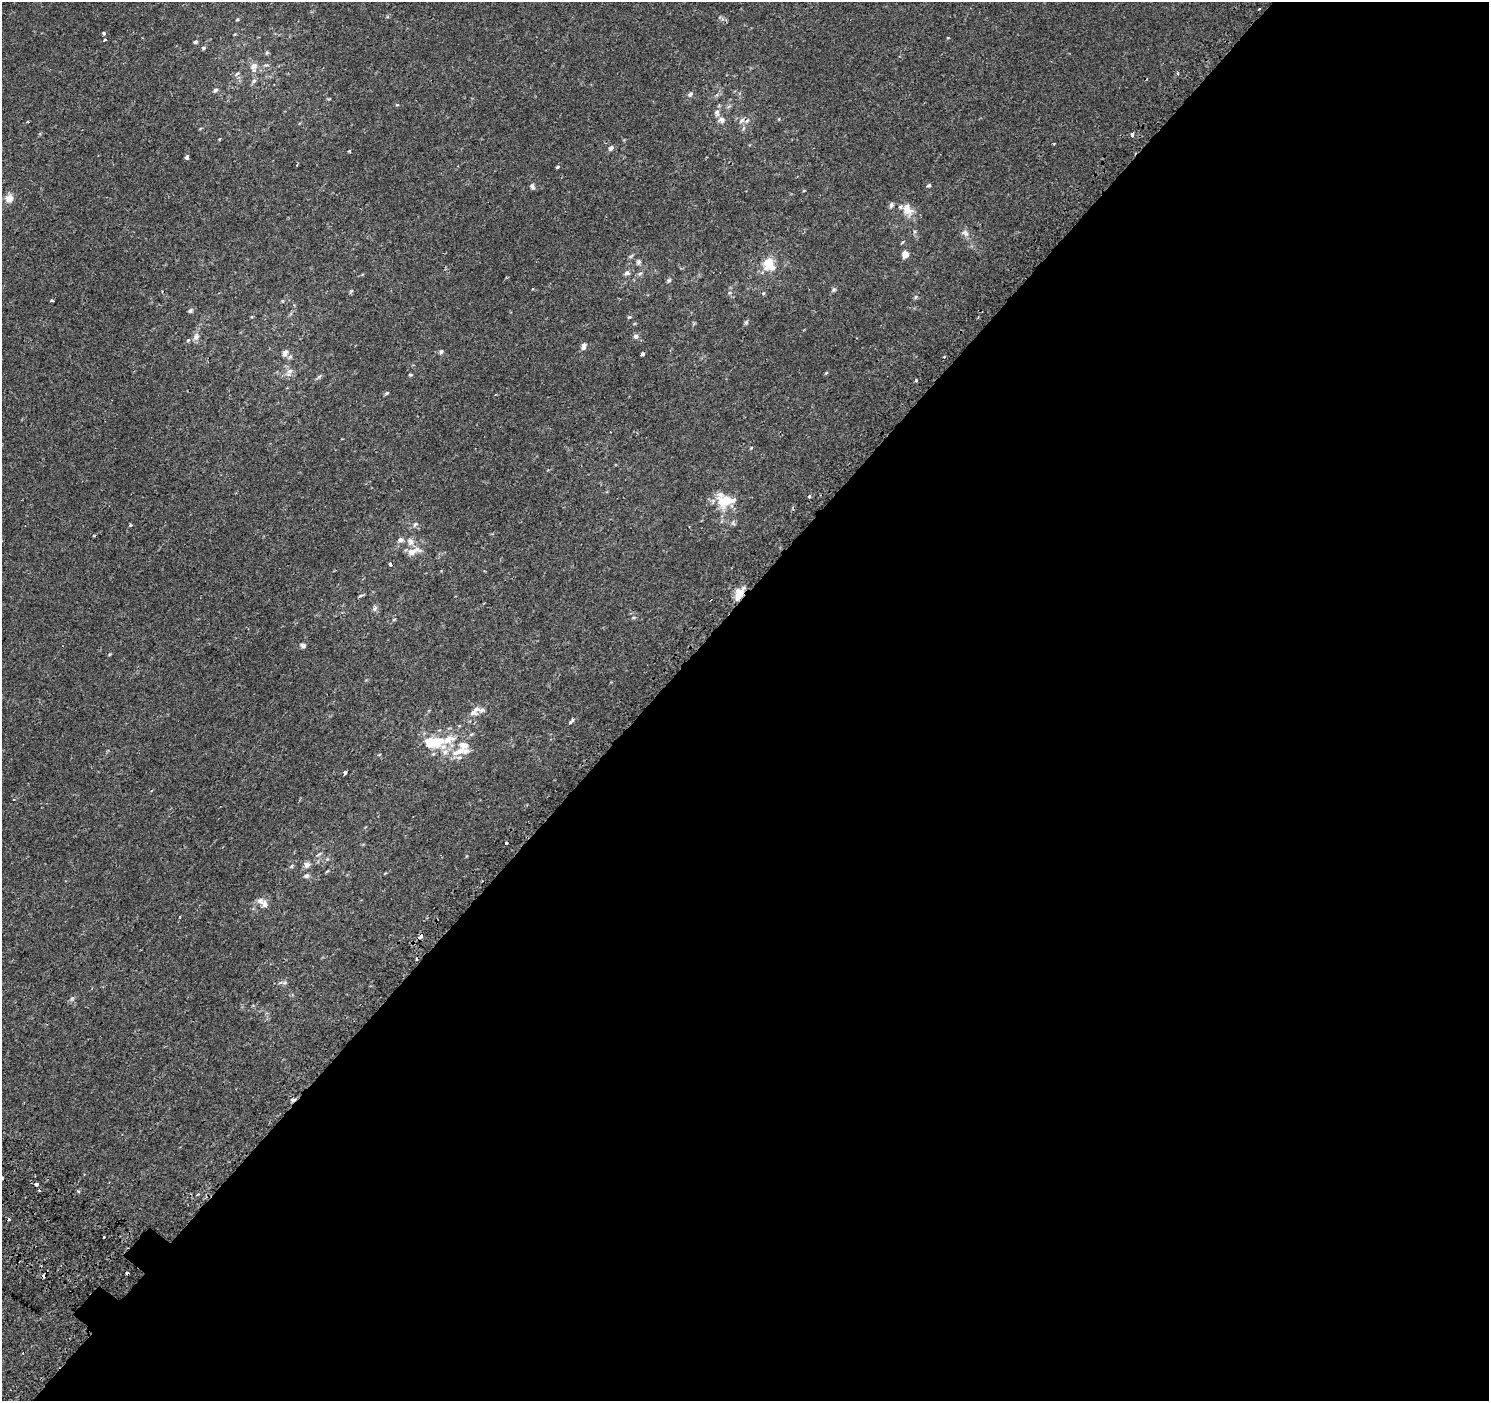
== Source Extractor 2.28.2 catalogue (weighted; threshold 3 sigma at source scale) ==
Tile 12 of 4 x 4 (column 4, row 3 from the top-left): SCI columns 4536-6022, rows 1700-3098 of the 6086 x 6113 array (HDU 1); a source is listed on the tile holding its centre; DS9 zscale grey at full resolution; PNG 1491 x 1403 px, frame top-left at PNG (2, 2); no overlay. Shown black and unused: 56% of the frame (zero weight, under 2 of 3 exposures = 3% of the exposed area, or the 3 px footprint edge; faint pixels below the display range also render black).
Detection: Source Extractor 2.28.2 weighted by HDU 2 'WHT'; one run over the whole footprint, this tile lists its part. Background 3.13e-04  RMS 0.0027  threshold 0.0122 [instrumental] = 3 sigma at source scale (4.5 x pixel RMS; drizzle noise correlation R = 1.50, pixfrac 1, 0.0396/0.0396 arcsec/px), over >= 5 px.
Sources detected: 104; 6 cosmic-ray / hot-pixel residue — not listed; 15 inside a brighter listed object's ellipse — not listed separately; the other 83 listed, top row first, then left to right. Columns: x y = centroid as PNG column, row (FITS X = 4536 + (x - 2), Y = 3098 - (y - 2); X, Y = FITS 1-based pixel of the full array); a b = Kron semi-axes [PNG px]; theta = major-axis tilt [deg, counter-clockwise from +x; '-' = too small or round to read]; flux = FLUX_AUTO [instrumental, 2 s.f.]
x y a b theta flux
237 19 5 3 - 0.23
103 33 4 3 - 0.45
948 37 3 3 - 0.29
105 39 3 3 - 0.58
195 42 5 4 - 0.37
203 48 5 4 - 0.41
254 66 11 8 -89 1.7
1177 73 3 3 - 0.84
237 74 6 4 45 0.38
254 81 7 5 45 0.52
215 90 6 5 - 0.62
690 95 7 4 63 0.5
397 105 5 3 - 0.22
717 113 10 7 -86 1
722 120 8 7 - 1.1
741 121 10 4 45 0.65
1132 134 5 3 - 0.95
1054 144 3 3 - 0.23
611 148 5 5 - 1.1
187 157 4 3 - 1
557 167 3 3 - 0.79
929 185 6 4 3 0.36
532 186 7 5 -50 0.66
9 198 9 8 - 2
891 205 7 5 -87 0.64
907 211 15 10 -17 2.5
965 233 11 7 -45 1.1
905 255 8 7 - 1.4
638 262 8 6 68 0.58
768 263 14 11 60 4.2
627 273 8 6 31 0.7
640 273 6 4 4 0.4
669 281 6 4 2 0.39
834 290 6 4 29 0.41
351 291 6 4 44 0.31
52 300 5 3 - 0.23
283 301 5 3 - 0.26
190 311 6 5 - 0.46
629 317 5 4 - 0.28
746 322 5 5 - 0.47
636 336 7 6 - 0.79
196 337 9 7 76 1.1
188 340 6 4 44 0.31
583 346 9 6 79 0.87
441 352 6 5 - 0.44
285 353 9 6 71 1
642 353 4 3 - 2
290 357 7 5 45 0.5
944 357 3 3 - 1.1
289 372 13 7 72 1.2
826 373 5 4 - 0.26
410 375 5 4 - 0.28
319 376 6 4 21 0.42
916 380 3 3 - 1.1
387 393 6 4 45 0.34
809 497 3 3 - 0.81
727 501 26 12 3 4.7
415 524 8 5 39 0.55
130 525 4 3 - 0.31
400 540 8 7 - 0.83
410 542 11 8 -79 1.5
413 551 22 8 22 2.3
390 565 3 3 - 2.3
740 593 12 10 -77 2.7
360 596 7 3 19 0.34
374 609 7 6 - 0.72
633 618 5 3 - 0.28
303 646 6 5 - 0.66
476 709 11 6 26 1.1
572 719 4 3 - 0.34
570 722 4 3 - 0.29
432 742 29 14 0 8.3
459 751 24 8 23 3.1
345 773 4 3 - 0.74
506 843 4 3 - 0.74
307 865 8 7 - 0.95
292 866 6 4 71 0.3
306 876 7 6 - 0.59
264 904 11 8 -59 1.2
180 917 3 2 - 0.28
421 936 5 3 - 1.5
36 1184 4 3 - 1.4
104 1237 3 3 - 1.3
Overlapping masked pixels (flux is a lower limit): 4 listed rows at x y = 741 121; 740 593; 421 936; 36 1184